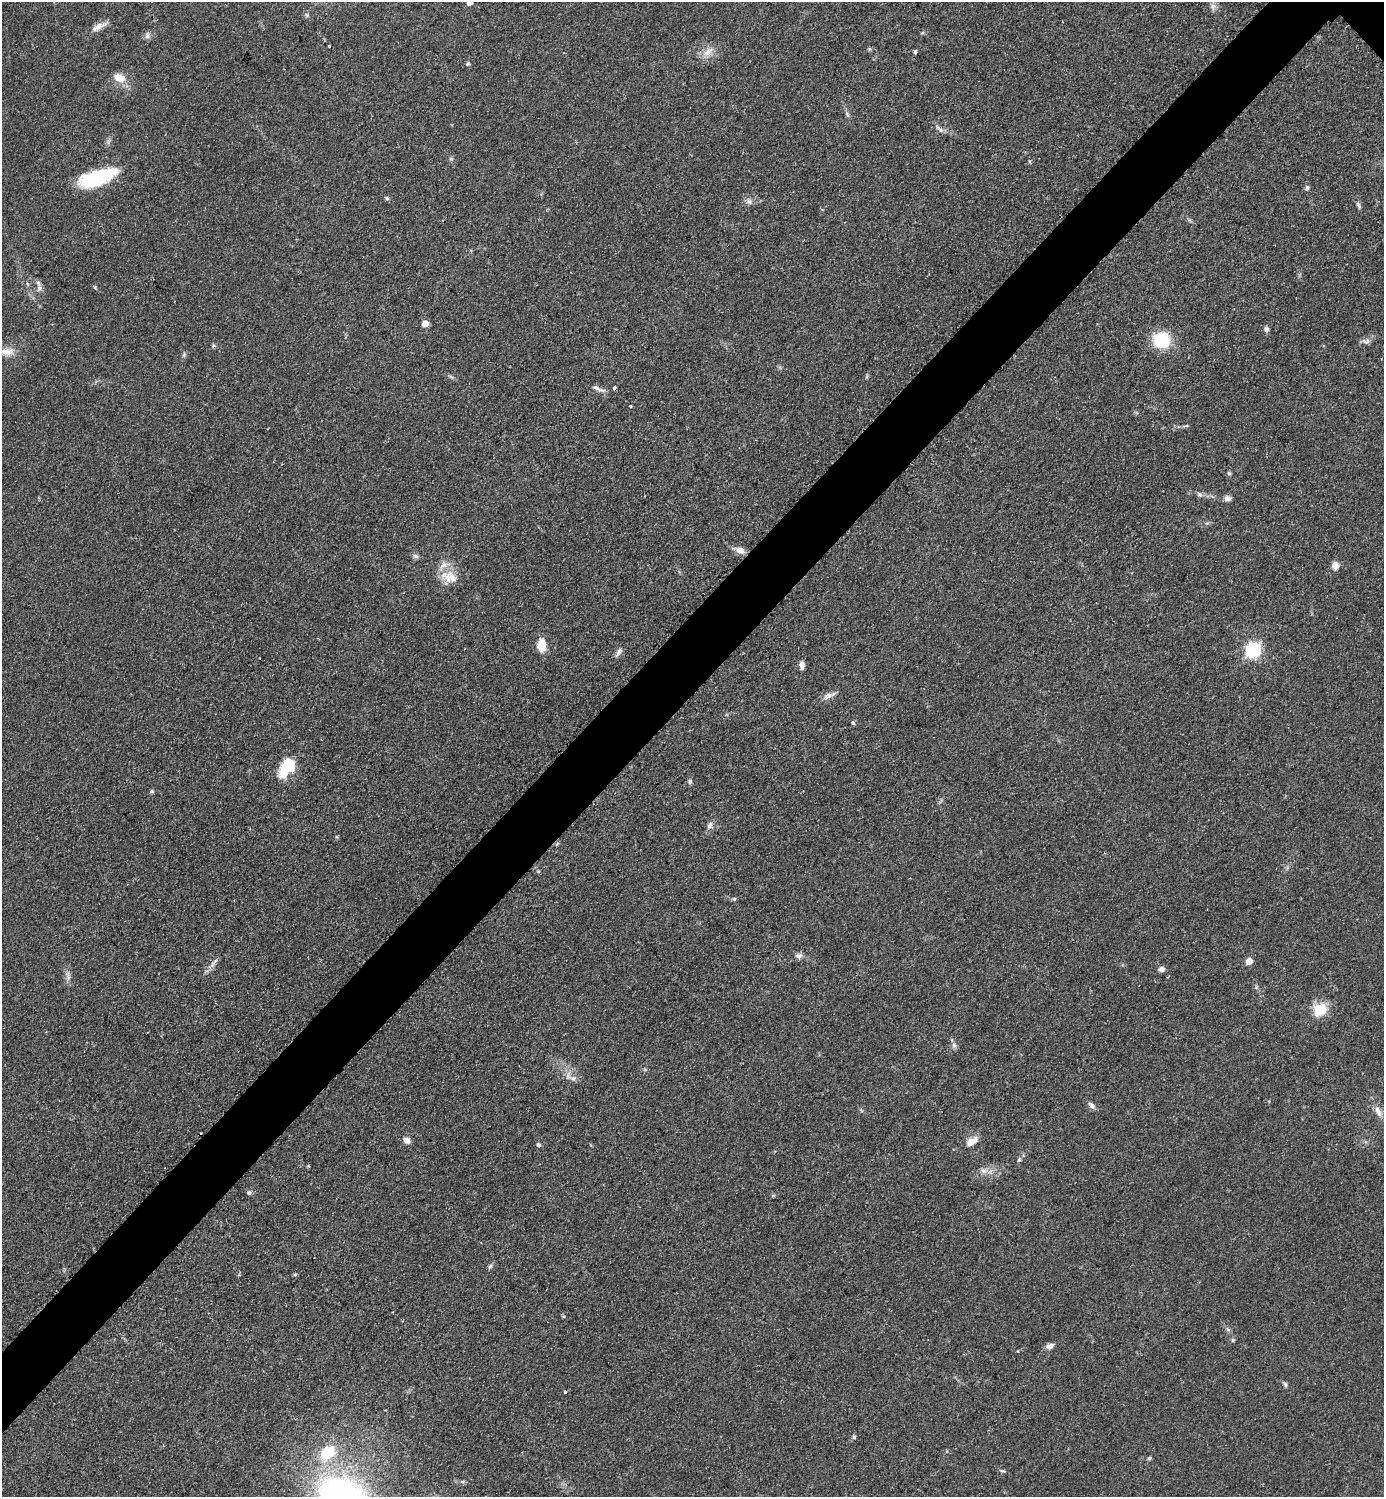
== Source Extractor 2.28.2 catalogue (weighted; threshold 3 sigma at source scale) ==
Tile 7 of 4 x 4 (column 3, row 2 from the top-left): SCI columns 3076-4457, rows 2999-4493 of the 6005 x 6005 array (HDU 1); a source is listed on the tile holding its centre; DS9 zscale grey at full resolution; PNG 1386 x 1499 px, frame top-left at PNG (2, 2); no overlay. Shown black and unused: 5% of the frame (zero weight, under 2 of 3 exposures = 1% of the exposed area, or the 3 px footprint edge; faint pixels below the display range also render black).
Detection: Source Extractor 2.28.2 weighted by HDU 2 'WHT'; one run over the whole footprint, this tile lists its part. Background 0.0797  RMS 0.0079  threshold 0.0354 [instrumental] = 3 sigma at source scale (4.5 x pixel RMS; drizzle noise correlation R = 1.50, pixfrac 1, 0.05/0.05 arcsec/px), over >= 5 px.
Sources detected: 78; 1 cosmic-ray / hot-pixel residue — not listed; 4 inside a brighter listed object's ellipse — not listed separately; the other 73 listed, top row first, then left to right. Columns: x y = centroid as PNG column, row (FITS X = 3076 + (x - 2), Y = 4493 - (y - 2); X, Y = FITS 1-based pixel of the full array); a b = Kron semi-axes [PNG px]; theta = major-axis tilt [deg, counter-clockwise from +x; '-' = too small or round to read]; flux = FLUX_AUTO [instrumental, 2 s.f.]
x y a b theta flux
470 2 5 4 - 7.6
1213 6 8 7 - 3.1
99 26 22 7 28 6.3
922 33 6 3 18 0.91
147 35 10 7 83 2.8
329 46 3 3 - 1.8
708 52 18 8 41 7.2
915 52 4 3 - 3
468 64 6 4 45 1.2
119 78 12 9 -24 11
847 114 9 4 -61 1.6
939 129 15 5 -42 2.9
97 178 39 14 19 60
1307 188 7 5 72 2
387 198 6 5 - 1.3
749 202 8 5 -53 2.3
1358 205 10 5 -57 2
95 287 6 3 73 0.85
39 288 9 7 39 2.9
425 323 5 5 - 7.6
1266 329 6 6 - 2.5
1161 340 15 14 - 36
1365 341 12 5 -19 2.4
213 346 6 4 18 1.1
7 351 18 10 -2 8.7
598 388 20 5 -23 3.6
614 388 4 3 - 2.6
631 406 3 3 - 1.5
1229 473 6 4 -1 1.1
1200 494 9 5 -39 2.1
1227 498 8 6 -8 3.6
740 550 12 9 -20 5.3
415 556 8 6 -19 2.1
1335 565 9 7 -81 4.9
447 578 24 10 -54 11
541 645 14 9 90 12
1253 650 7 6 - 190
619 652 12 6 55 3.1
802 665 9 6 -85 3.7
827 696 15 7 31 4.4
853 723 4 3 - 3.5
288 765 22 15 48 23
690 782 7 5 -78 1.5
151 791 5 5 - 1.2
710 825 10 6 60 3.2
734 899 5 5 - 1.1
799 956 9 7 21 3.1
1249 961 5 5 - 8.6
214 962 15 5 56 3.3
1162 969 7 6 - 3.2
68 977 10 4 -85 2.5
1320 1009 19 15 40 16
954 1045 8 6 -68 2.3
573 1078 8 6 10 2.9
1091 1105 10 6 -41 2.9
1379 1113 13 7 -51 4.6
406 1140 7 6 - 4.6
970 1143 15 10 53 6.5
538 1145 6 5 - 1.8
1019 1160 7 5 68 1.3
984 1171 10 7 20 4.2
249 1193 6 5 - 1.5
490 1266 8 5 54 1.6
563 1316 5 3 - 0.87
1233 1340 5 5 - 1.1
1050 1346 10 6 18 3.6
1285 1384 8 4 -63 1.5
565 1392 3 3 - 1.6
854 1437 5 5 - 1.2
327 1453 23 15 44 28
1149 1458 5 4 - 1.4
1003 1471 10 3 -15 1.3
463 1481 6 4 2 1.3
Isophote crosses this tile's border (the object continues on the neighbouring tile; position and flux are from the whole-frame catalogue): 1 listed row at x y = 470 2